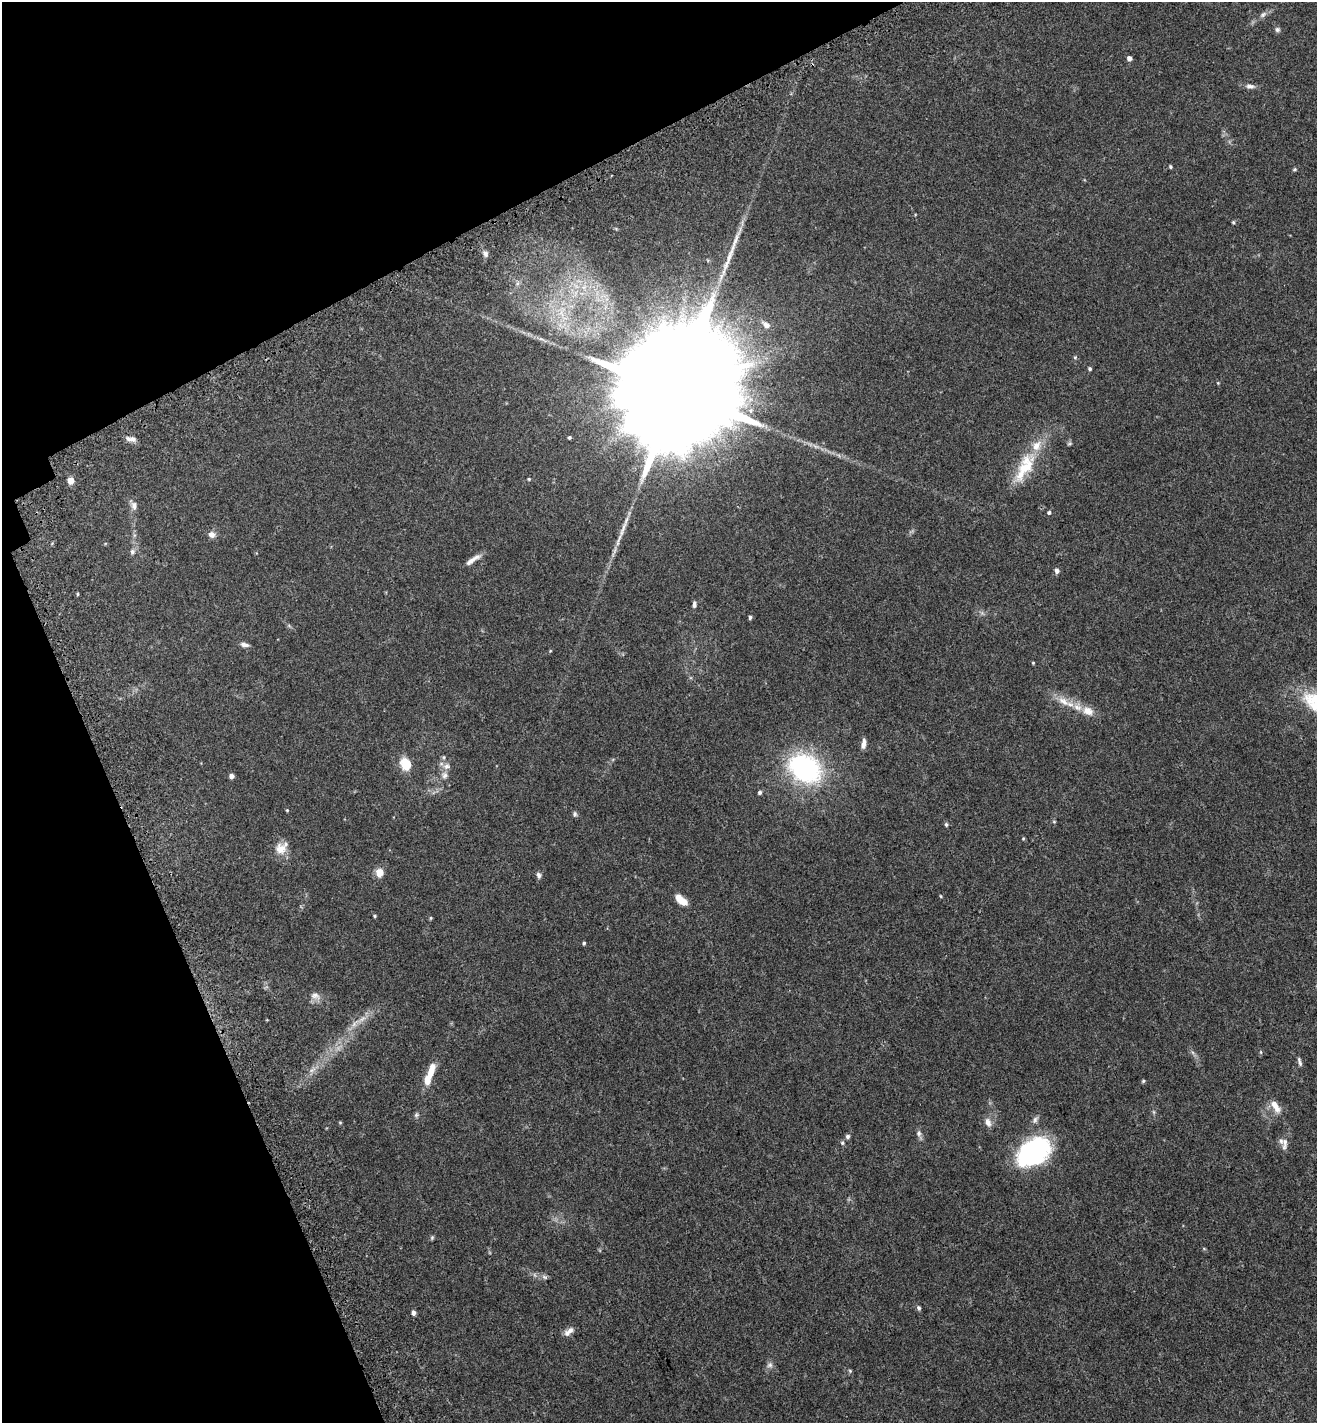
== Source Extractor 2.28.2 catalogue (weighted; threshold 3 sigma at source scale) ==
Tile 5 of 4 x 4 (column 1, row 2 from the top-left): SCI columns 267-1581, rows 2933-4353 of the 5737 x 5870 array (HDU 1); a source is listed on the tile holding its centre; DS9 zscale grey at full resolution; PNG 1319 x 1425 px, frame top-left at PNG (2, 2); no overlay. Shown black and unused: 21% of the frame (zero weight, under 3 of 5 exposures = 6% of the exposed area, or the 3 px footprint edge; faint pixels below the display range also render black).
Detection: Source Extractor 2.28.2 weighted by HDU 2 'WHT'; one run over the whole footprint, this tile lists its part. Background 0.0302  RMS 0.0027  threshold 0.0122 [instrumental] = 3 sigma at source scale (4.5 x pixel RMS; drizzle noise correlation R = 1.50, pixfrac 1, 0.0396/0.0396 arcsec/px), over >= 5 px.
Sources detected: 91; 1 too faint to see at this stretch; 2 inside a brighter object's white glare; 2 long thin detections or spike segments (spike, bleed or trail) — not listed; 4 inside a brighter listed object's ellipse — not listed separately; the other 82 listed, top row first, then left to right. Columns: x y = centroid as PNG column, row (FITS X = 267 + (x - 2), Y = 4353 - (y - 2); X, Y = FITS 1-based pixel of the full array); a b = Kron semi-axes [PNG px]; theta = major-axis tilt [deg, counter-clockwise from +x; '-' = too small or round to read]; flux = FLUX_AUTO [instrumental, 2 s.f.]
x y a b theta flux
1263 14 10 6 45 0.85
1277 30 7 6 - 0.64
1129 58 5 5 - 1.1
1250 86 13 7 -7 1.1
1170 166 4 4 - 0.37
1295 169 5 4 - 0.35
1233 222 5 4 - 0.31
485 254 9 6 -68 1
517 283 8 5 46 0.63
584 287 8 5 45 0.99
766 325 13 8 -38 1.5
1075 357 6 4 0 0.3
1090 369 5 4 - 0.41
1218 383 4 3 - 0.22
676 391 45 27 -70 17000
569 438 4 3 - 0.38
131 439 14 6 -10 1.2
1070 443 7 4 31 0.37
816 446 7 4 -1 0.6
1026 467 37 20 67 10
529 479 4 4 - 0.27
71 481 6 5 - 2.3
134 506 11 8 -80 1.3
1049 512 4 4 - 0.48
212 535 9 7 -16 1.3
132 552 7 7 - 0.76
473 560 23 5 34 1.7
1057 571 6 5 - 0.94
78 594 5 3 - 0.27
694 604 9 4 -90 0.66
750 617 5 4 - 0.45
244 645 11 6 -14 0.92
550 651 5 3 - 0.21
1033 663 4 4 - 0.22
1063 701 21 9 -33 3.3
1088 711 15 11 -26 2.7
864 744 13 5 81 1.2
444 757 6 4 72 0.35
406 764 11 9 -63 6.4
447 766 10 8 9 1.3
805 768 30 23 -32 41
445 775 10 8 76 1.2
231 776 5 5 - 0.81
760 792 5 4 - 0.55
287 810 4 4 - 0.24
575 814 7 6 - 0.53
1054 821 5 3 - 0.25
946 824 5 4 - 0.42
1023 839 5 4 - 0.27
281 849 15 15 - 3.4
379 872 7 6 - 3.5
539 875 8 6 -68 0.73
941 896 5 3 - 0.21
681 900 13 6 -39 4.5
375 916 4 3 - 0.29
431 918 4 4 - 0.26
584 943 4 4 - 0.35
315 996 14 10 -19 1.6
362 1019 16 6 35 1.9
1261 1052 6 4 -89 0.3
1299 1062 12 4 -75 0.69
312 1070 12 5 44 1.2
431 1072 20 8 71 4.1
1143 1081 5 4 - 0.31
1275 1106 20 8 -57 2.6
1154 1112 6 4 -71 0.35
416 1115 7 6 - 0.51
1035 1120 10 6 65 0.87
340 1122 4 4 - 0.23
988 1122 12 8 -70 1.5
919 1133 8 6 69 0.8
848 1136 5 5 - 0.62
842 1143 6 5 - 0.44
1285 1144 18 7 84 1.5
1032 1152 45 24 19 25
432 1238 6 5 - 0.35
545 1277 9 5 -27 0.65
919 1308 6 5 - 0.57
413 1313 5 4 - 0.81
569 1332 15 7 39 1.4
770 1365 8 7 - 0.86
850 1371 5 5 - 0.3